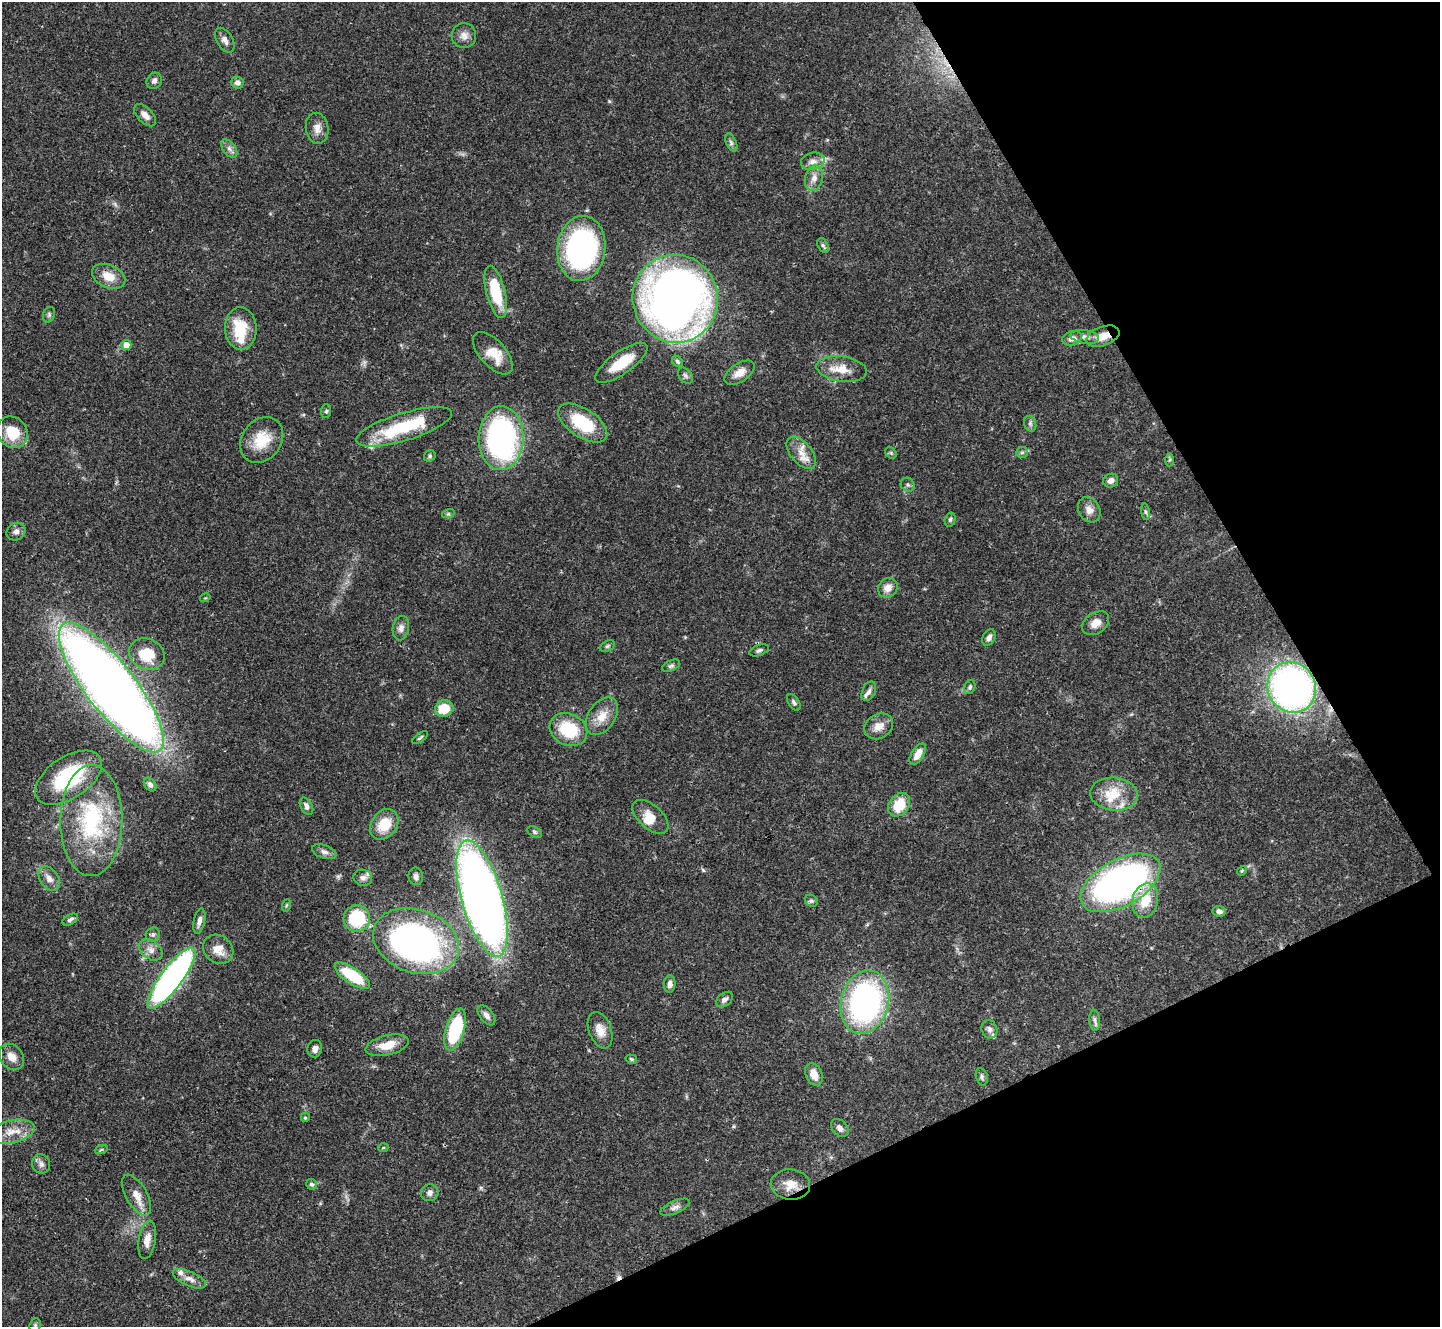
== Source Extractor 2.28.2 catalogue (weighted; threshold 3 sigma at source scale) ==
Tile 12 of 4 x 4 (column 4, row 3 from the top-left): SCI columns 4322-5759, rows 1619-2943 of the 5761 x 5752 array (HDU 1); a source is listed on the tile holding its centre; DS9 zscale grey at full resolution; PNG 1442 x 1329 px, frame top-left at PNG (2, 2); each listed source drawn as its Kron ellipse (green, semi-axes under 4 px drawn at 4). Shown black and unused: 23% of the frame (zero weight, under 3 of 4 exposures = <1% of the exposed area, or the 3 px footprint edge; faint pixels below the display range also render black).
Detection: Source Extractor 2.28.2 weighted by HDU 2 'WHT'; one run over the whole footprint, this tile lists its part. Background 0.0707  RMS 0.0033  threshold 0.015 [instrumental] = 3 sigma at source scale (4.5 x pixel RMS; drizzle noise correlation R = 1.50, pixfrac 1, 0.05/0.05 arcsec/px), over >= 5 px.
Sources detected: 135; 1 too faint to see at this stretch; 1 inside a brighter object's white glare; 1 cosmic-ray / hot-pixel residue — neither listed nor drawn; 9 inside a brighter listed object's ellipse — not listed separately; the other 123 listed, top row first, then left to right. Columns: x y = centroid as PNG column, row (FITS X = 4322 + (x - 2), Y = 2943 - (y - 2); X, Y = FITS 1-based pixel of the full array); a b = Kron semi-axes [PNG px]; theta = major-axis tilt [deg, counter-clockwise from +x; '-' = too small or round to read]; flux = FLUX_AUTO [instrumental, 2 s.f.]
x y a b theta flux
464 36 12 12 - 2.3
225 40 13 8 -60 1.8
154 81 8 7 - 1.2
237 83 6 6 - 1.4
145 115 13 7 -46 2.2
317 128 15 11 -80 2.8
731 142 9 5 -64 0.89
229 149 10 6 -52 1.4
813 161 12 8 13 2.2
814 178 13 8 74 2.4
823 245 8 5 -61 0.74
581 248 32 24 83 72
109 276 17 11 -23 5.3
496 292 27 9 -76 15
675 299 44 42 -72 260
49 315 8 6 71 0.78
241 328 21 16 -88 12
1103 336 17 9 19 4.7
1085 337 14 6 -8 1.7
1072 338 10 7 17 1.9
126 345 5 5 - 3.2
493 353 26 13 -48 6.4
677 361 6 5 - 0.61
621 363 31 11 35 10
842 369 25 12 -8 5.9
740 373 17 9 33 3.5
685 376 9 6 -50 0.98
326 411 7 5 86 0.68
583 423 28 14 -33 17
1030 424 8 6 -70 0.83
404 427 50 14 17 24
12 432 17 14 -51 9.6
501 438 32 22 89 79
262 440 25 19 53 9.5
1022 452 6 5 - 0.67
801 453 19 10 -50 4.2
891 453 6 5 - 0.57
430 456 6 5 - 0.61
1169 460 6 4 87 0.5
1111 481 8 6 28 1.6
908 485 7 6 - 0.87
1089 510 13 10 -59 2.5
1145 512 8 4 -81 0.67
448 514 6 4 18 0.52
950 520 7 5 75 0.62
16 532 10 8 33 1.6
888 588 10 9 - 2.8
205 598 5 3 - 0.3
1096 623 15 10 35 3.1
401 628 12 8 80 1.8
989 637 9 6 61 1.5
607 646 8 5 27 0.68
759 650 10 5 19 0.84
147 654 18 15 -25 10
671 666 10 5 25 0.84
111 687 79 24 -52 500
970 687 7 5 64 0.69
1292 687 26 24 -61 140
869 691 10 6 64 1.3
794 702 9 5 -57 0.85
444 709 9 8 - 7.7
602 716 21 13 56 5.4
879 726 15 12 32 3.6
568 730 19 15 -28 15
420 738 9 3 36 0.54
918 754 12 6 58 3.4
69 778 37 21 34 24
150 784 7 5 -54 1.2
1114 794 24 16 -5 10
899 805 13 9 54 9.4
306 806 9 6 -60 1.4
650 817 22 12 -42 4.3
91 820 55 31 89 38
384 824 16 12 54 8.7
535 832 8 5 -28 0.65
324 852 12 6 -19 1.5
1242 871 5 4 - 0.4
416 876 9 7 -80 1.2
49 878 14 9 -55 2.7
363 878 9 8 - 1.6
1120 883 43 23 29 140
482 898 60 20 -74 320
1145 900 17 12 77 9.1
811 901 7 5 -39 0.7
287 905 6 4 70 0.44
1219 911 6 5 - 1.2
357 918 13 13 - 17
70 920 8 5 29 0.96
199 921 13 5 78 1.8
153 934 7 6 - 0.9
416 941 44 31 -19 120
218 949 16 13 -39 4.7
151 950 13 9 -37 2.3
352 976 20 8 -33 17
171 978 37 10 54 120
670 984 8 5 84 1.4
725 1000 9 6 38 1.4
865 1002 32 24 77 91
486 1015 12 6 -53 1.5
1095 1020 10 5 -86 1.1
455 1029 21 9 74 25
989 1029 9 7 -69 1.3
600 1030 19 11 -69 3.9
387 1045 22 9 13 6.1
315 1049 9 7 79 1.7
12 1057 14 11 -53 3.4
631 1059 6 4 -17 0.49
814 1074 12 8 -66 3.8
982 1077 9 6 -77 0.84
305 1118 5 5 - 0.52
840 1128 10 7 -46 1.4
11 1132 23 11 13 5.7
383 1148 5 3 - 0.3
101 1150 7 4 19 0.5
41 1164 10 9 - 1.6
311 1184 5 5 - 0.78
791 1185 19 15 -6 4.8
430 1193 9 8 - 1.6
136 1195 23 10 -59 4.2
675 1207 16 6 23 1.6
147 1240 19 8 80 3.4
189 1279 18 7 -24 2.4
35 1325 7 5 70 0.56
Overlapping masked pixels (flux is a lower limit): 6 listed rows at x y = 1103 336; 111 687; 1292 687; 1120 883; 416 941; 791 1185
Isophote crosses this tile's border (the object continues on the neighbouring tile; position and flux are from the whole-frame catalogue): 1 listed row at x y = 35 1325